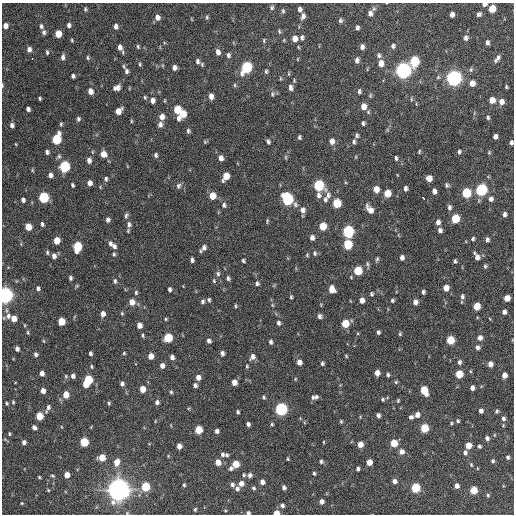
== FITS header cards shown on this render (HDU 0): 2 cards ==
NAXIS1  =                  512 / Axis length
NAXIS2  =                  512 / Axis length

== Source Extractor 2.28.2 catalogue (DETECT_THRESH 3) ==
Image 512 x 512 px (HDU 0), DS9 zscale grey, 1 PNG px = 1 image px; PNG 516 x 516 px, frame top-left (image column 1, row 512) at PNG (2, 3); no overlay
Background 1000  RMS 32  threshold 96.6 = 3 sigma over >= 5 px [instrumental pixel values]
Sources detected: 346; all 346 listed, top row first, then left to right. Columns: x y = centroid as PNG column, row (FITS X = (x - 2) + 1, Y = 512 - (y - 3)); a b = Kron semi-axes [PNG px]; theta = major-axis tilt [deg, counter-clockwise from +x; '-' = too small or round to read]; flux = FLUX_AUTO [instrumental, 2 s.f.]
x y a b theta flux
484 4 5 4 - 8.3e+03
272 8 5 5 - 3.9e+03
85 9 6 4 -89 3.1e+03
300 9 6 4 -83 6.9e+03
492 9 6 5 - 4.6e+04
283 11 6 4 -81 3.5e+03
370 13 8 6 77 9.0e+03
479 14 5 4 - 5.2e+03
452 15 5 4 - 1.0e+04
303 16 8 5 78 8.1e+03
157 17 6 5 - 1.1e+04
207 17 6 4 -71 2.9e+03
340 20 6 5 - 4.4e+03
69 25 5 4 - 6.1e+03
5 26 5 5 - 1.2e+04
41 26 6 4 -83 4.9e+03
116 26 5 4 - 8.0e+03
357 28 5 4 - 5.1e+03
279 31 6 4 -75 3.0e+03
44 32 6 5 - 5.2e+03
58 34 6 5 - 3.2e+04
302 38 6 4 -90 4.9e+03
466 38 6 5 - 6.4e+03
295 39 6 5 - 1.5e+04
72 40 5 3 - 2.4e+03
264 40 7 3 -82 2.5e+03
487 42 5 4 - 5.7e+03
393 46 6 5 - 5.1e+03
120 47 7 5 -70 1.1e+04
138 47 5 4 - 3.1e+03
298 47 5 3 - 2.1e+03
362 47 6 4 84 8.0e+03
29 49 6 5 - 8.5e+03
47 52 6 4 -80 3.5e+03
218 52 7 5 -79 1.0e+04
228 55 6 5 - 5.1e+03
379 55 7 5 -64 5.3e+03
63 57 7 4 82 6.5e+03
87 58 5 4 - 3.1e+03
32 59 2 2 - 2.1e+03
497 59 8 3 54 7.3e+03
357 60 7 5 78 7.6e+03
197 61 6 5 - 5.3e+03
414 61 7 6 - 1.2e+05
381 63 7 5 -83 1.6e+04
140 64 5 4 - 2.8e+03
202 64 6 4 -59 3.0e+03
174 67 5 4 - 8.9e+03
246 67 7 6 - 1.9e+05
403 70 7 6 - 8.2e+05
127 71 8 6 -75 7.0e+03
266 71 6 4 -90 3.5e+03
73 76 4 4 - 4.8e+03
454 78 7 6 - 7.9e+05
472 83 6 5 - 1.5e+04
2 85 5 3 - 2.4e+03
235 85 6 4 90 2.8e+03
290 87 6 4 -82 7.8e+03
506 87 3 3 - 2.7e+03
117 88 7 5 20 1.1e+04
90 91 6 5 - 1.6e+04
359 91 6 4 86 4.4e+03
272 94 6 6 - 4.5e+03
370 95 6 5 - 2.9e+03
211 96 6 4 -84 1.1e+04
145 97 5 4 - 2.9e+03
40 98 3 3 - 2.9e+03
411 99 5 3 - 2.3e+03
152 100 6 5 - 1.0e+04
492 100 5 5 - 2.1e+04
165 101 5 3 - 1.8e+03
501 102 6 6 - 1.3e+04
363 106 6 5 - 1.7e+04
28 109 4 4 - 5.9e+03
177 109 6 5 - 5.3e+04
118 111 6 5 - 2.2e+04
368 112 6 5 - 3.0e+03
183 114 6 5 - 3.7e+04
162 117 7 6 - 1.2e+04
488 117 5 4 - 3.7e+03
178 118 7 4 -84 6.3e+03
78 119 6 5 - 4.2e+03
131 121 5 3 - 2.1e+03
363 123 5 4 - 4.1e+03
61 124 5 4 - 3.1e+03
160 124 7 6 - 8.2e+03
12 125 5 4 - 6.7e+03
188 131 6 4 -75 4.5e+03
357 135 6 5 - 4.1e+03
495 136 5 4 - 9.4e+03
299 137 4 3 - 3.7e+03
57 139 7 5 74 1.1e+05
332 141 7 5 -88 1.1e+04
205 142 5 4 - 2.5e+03
268 142 5 4 - 4.8e+03
354 142 6 4 88 4.2e+03
511 143 5 4 - 5.0e+03
16 144 4 3 - 1.7e+03
419 151 5 3 - 2.4e+03
459 151 5 4 - 4.0e+03
47 152 4 4 - 5.3e+03
489 152 5 4 - 2.6e+03
104 154 7 6 - 1.8e+04
156 155 5 4 - 4.6e+03
59 156 7 5 58 4.0e+03
286 157 6 4 72 2.9e+03
221 158 6 5 - 1.1e+04
396 158 5 3 - 3.7e+03
89 160 6 5 - 8.1e+03
65 166 6 5 - 1.7e+05
32 170 5 3 - 2.2e+03
50 175 5 5 - 7.8e+03
226 176 7 5 64 3.0e+04
429 178 5 5 - 1.8e+04
106 179 6 5 - 4.7e+03
90 183 5 4 - 1.0e+04
72 185 4 3 - 3.6e+03
319 185 6 6 - 1.6e+05
447 185 5 5 - 4.0e+03
178 186 8 6 68 5.6e+03
405 188 5 4 - 6.3e+03
376 189 6 5 - 2.0e+04
481 190 6 6 - 2.4e+05
434 191 5 4 - 7.6e+03
387 193 6 5 - 3.9e+04
466 193 6 5 - 9.8e+04
318 195 7 6 - 7.9e+03
328 195 9 6 80 8.2e+03
212 196 6 5 - 3.2e+04
44 197 6 5 - 1.4e+05
423 197 3 2 - 4.0e+03
287 199 7 6 - 2.3e+05
491 199 6 5 - 7.4e+03
23 200 4 4 - 6.4e+03
325 200 8 5 85 5.9e+03
337 203 6 5 - 6.5e+04
295 204 8 6 -82 6.4e+03
224 205 7 5 -89 5.1e+03
449 207 6 4 -83 6.0e+03
370 209 10 6 -53 1.7e+04
303 210 7 6 - 9.1e+03
504 214 5 4 - 6.3e+03
126 215 7 4 75 4.5e+03
455 219 6 5 - 6.8e+04
108 220 5 5 - 5.5e+03
267 221 7 2 85 2.4e+03
438 222 5 5 - 8.5e+03
42 224 4 3 - 4.5e+03
129 224 8 7 - 8.0e+03
323 226 6 5 - 4.2e+04
28 227 5 5 - 3.1e+04
440 230 4 4 - 6.5e+03
348 231 7 6 - 2.5e+05
312 238 6 5 - 8.6e+03
473 239 4 4 - 3.6e+03
57 240 5 5 - 3.0e+04
487 240 4 4 - 5.2e+03
110 244 7 5 -81 6.2e+03
348 244 6 5 - 1.0e+05
114 246 6 5 - 6.7e+03
78 247 7 5 80 1.0e+05
204 247 7 6 - 8.8e+03
47 252 6 4 -77 3.5e+03
314 253 7 5 90 4.3e+03
114 254 5 5 - 3.2e+03
307 255 5 4 - 2.5e+03
54 256 5 5 - 8.8e+03
477 256 9 5 -60 1.1e+04
402 257 5 4 - 7.8e+03
377 259 5 4 - 3.6e+03
192 260 5 4 - 5.2e+03
243 261 4 3 - 3.6e+03
455 261 4 3 - 3.6e+03
367 264 8 5 -70 4.0e+03
485 266 5 4 - 3.4e+03
358 271 6 5 - 7.3e+04
218 274 7 5 -89 5.1e+03
70 278 4 3 - 4.0e+03
228 278 5 4 - 4.6e+03
115 281 6 4 -82 4.1e+03
214 281 6 5 - 3.2e+03
257 283 5 5 - 4.6e+03
38 288 5 4 - 4.6e+03
446 288 5 5 - 1.8e+04
169 289 4 3 - 5.2e+03
332 289 6 5 - 2.0e+04
423 292 4 3 - 4.4e+03
136 293 6 5 - 3.8e+03
371 294 5 4 - 3.4e+03
5 295 6 5 - 8.4e+05
462 296 8 5 85 5.9e+03
291 297 4 3 - 3.0e+03
507 298 5 5 - 2.1e+04
209 300 6 4 -83 3.9e+03
362 300 5 5 - 1.1e+04
392 300 4 4 - 3.6e+03
202 301 6 5 - 4.5e+03
132 302 6 5 - 1.9e+04
415 302 5 5 - 9.8e+03
272 305 6 4 -89 2.4e+03
235 306 5 3 - 2.8e+03
477 306 5 5 - 3.6e+04
504 312 4 4 - 7.4e+03
122 313 5 4 - 2.4e+03
103 314 6 4 86 1.1e+04
8 316 9 6 85 9.9e+03
320 316 5 4 - 6.4e+03
14 318 5 5 - 2.0e+04
166 319 4 3 - 2.6e+03
61 321 5 5 - 4.2e+04
278 323 5 4 - 5.1e+03
345 323 5 5 - 4.8e+04
24 325 5 3 - 2.1e+03
139 325 5 4 - 1.4e+04
28 332 6 4 -72 2.7e+03
378 332 4 3 - 4.4e+03
400 334 5 4 - 2.8e+03
143 335 5 3 - 3.1e+03
168 338 6 5 - 8.0e+04
480 338 5 5 - 1.0e+04
450 340 5 5 - 6.2e+04
44 341 5 3 - 1.9e+03
209 341 5 4 - 6.3e+03
271 342 5 4 - 4.6e+03
477 347 5 5 - 5.8e+03
17 349 5 4 - 6.5e+03
90 353 4 3 - 4.6e+03
124 353 4 4 - 2.5e+03
222 353 6 4 -80 7.0e+03
36 354 5 5 - 5.8e+03
151 356 5 5 - 1.7e+04
346 356 5 3 - 2.2e+03
172 357 5 5 - 7.3e+03
252 357 8 6 62 9.1e+03
299 362 5 5 - 1.1e+04
459 362 6 5 - 5.6e+03
322 364 5 4 - 4.0e+03
490 364 5 4 - 1.3e+04
91 366 6 3 -83 2.6e+03
162 366 5 5 - 1.0e+04
247 366 5 3 - 2.5e+03
470 371 5 3 - 2.0e+03
42 373 5 4 - 9.7e+03
377 373 5 4 - 1.4e+04
459 374 5 5 - 5.2e+04
388 375 4 3 - 3.8e+03
504 375 5 4 - 1.4e+04
66 376 5 4 - 2.8e+03
73 376 5 4 - 7.2e+03
198 377 6 5 - 1.2e+04
295 379 4 3 - 1.7e+03
88 380 6 5 - 8.5e+04
234 382 5 4 - 1.6e+04
396 382 5 5 - 2.9e+03
85 384 4 4 - 2.2e+04
122 384 6 5 - 5.5e+03
195 385 4 4 - 6.1e+03
472 388 5 4 - 8.5e+03
142 389 5 5 - 2.4e+04
424 390 7 5 -65 4.8e+04
43 391 5 4 - 1.3e+04
171 392 5 4 - 3.2e+03
66 395 5 5 - 2.7e+04
263 397 4 4 - 3.2e+03
313 397 6 4 -64 3.7e+03
316 397 5 4 - 4.8e+03
382 399 5 4 - 3.1e+03
398 401 5 4 - 2.6e+03
13 402 4 3 - 2.5e+03
157 402 6 5 - 6.6e+03
7 403 4 3 - 2.7e+03
109 403 4 3 - 3.0e+03
48 407 7 5 66 7.1e+03
281 409 6 6 - 3.4e+05
481 411 4 4 - 7.2e+03
497 411 5 4 - 3.5e+03
238 412 4 3 - 3.8e+03
378 415 4 4 - 5.7e+03
417 415 5 5 - 1.1e+04
39 416 5 5 - 4.6e+04
411 417 5 4 - 5.0e+03
503 419 5 5 - 5.5e+03
341 421 5 4 - 2.6e+03
458 421 5 4 - 2.9e+03
451 423 4 4 - 2.5e+03
248 424 4 4 - 6.0e+03
272 424 4 3 - 2.7e+03
34 427 5 4 - 6.5e+03
424 428 5 5 - 7.1e+04
198 430 5 5 - 5.2e+04
217 431 4 4 - 7.2e+03
9 434 4 3 - 2.4e+03
487 438 5 4 - 7.0e+03
24 442 4 4 - 7.3e+03
84 442 5 5 - 8.2e+04
323 442 4 3 - 1.7e+03
394 443 5 5 - 4.5e+04
360 444 5 5 - 1.9e+04
468 445 5 5 - 2.7e+04
179 446 5 4 - 1.2e+04
479 446 4 4 - 4.0e+03
402 452 6 6 - 1.1e+04
465 453 6 5 - 5.8e+03
222 454 5 5 - 4.6e+03
227 455 4 4 - 3.5e+03
168 456 4 4 - 1.7e+03
102 457 5 5 - 2.8e+04
508 457 5 4 - 4.2e+03
288 459 4 3 - 2.2e+03
321 461 5 5 - 4.2e+03
493 461 5 4 - 3.7e+03
117 462 8 6 71 1.9e+04
218 462 5 5 - 2.1e+04
369 462 5 4 - 2.1e+04
236 464 5 5 - 4.0e+04
471 465 5 3 - 2.4e+03
231 468 5 5 - 5.0e+03
358 469 4 3 - 5.0e+03
314 473 5 3 - 3.1e+03
67 475 5 4 - 2.1e+04
244 475 5 4 - 3.0e+03
250 475 5 5 - 6.6e+03
52 476 5 4 - 2.6e+03
39 477 4 3 - 2.3e+03
394 481 5 5 - 8.7e+03
262 482 4 4 - 9.4e+03
241 483 6 5 - 1.2e+04
184 485 3 3 - 2.8e+03
232 485 5 5 - 5.2e+03
457 486 4 4 - 1.0e+04
146 487 5 5 - 8.5e+04
284 487 4 4 - 5.9e+03
253 488 4 4 - 3.5e+03
415 488 5 5 - 9.6e+04
237 489 5 5 - 6.7e+03
48 490 5 3 - 2.2e+03
118 490 8 8 - 1.8e+06
474 490 5 5 - 4.8e+04
488 495 5 4 - 3.1e+03
321 501 4 4 - 8.4e+03
22 503 4 3 - 2.1e+03
282 505 5 5 - 5.5e+03
195 509 3 2 - 2.3e+03
225 510 4 2 - 1.6e+03
248 513 4 3 - 5.2e+03
276 513 4 4 - 1.9e+04
At the frame edge (FLAGS 8, measured only in part): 7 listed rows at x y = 484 4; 2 85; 511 143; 5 295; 118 490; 248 513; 276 513